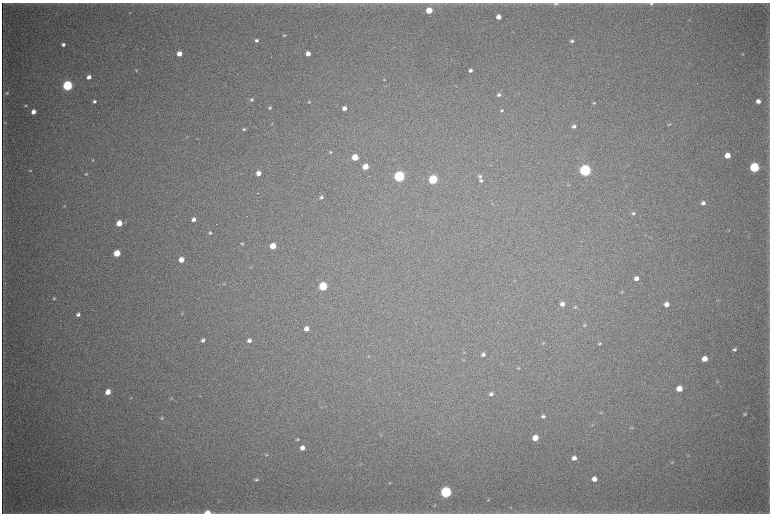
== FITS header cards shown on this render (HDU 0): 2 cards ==
NAXIS1  =                 1536 / length of data axis 1
NAXIS2  =                 1023 / length of data axis 2

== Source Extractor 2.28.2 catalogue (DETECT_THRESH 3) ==
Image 1536 x 1023 px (HDU 0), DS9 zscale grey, zoomed out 1/2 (1 PNG px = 2 x 2 image px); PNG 772 x 516 px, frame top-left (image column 1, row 1022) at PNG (2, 3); no overlay
Background 4070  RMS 36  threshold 108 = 3 sigma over >= 5 px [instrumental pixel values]
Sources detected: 123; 5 cannot appear on this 1/2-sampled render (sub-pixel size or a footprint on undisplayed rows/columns) and are not listed; the other 118 listed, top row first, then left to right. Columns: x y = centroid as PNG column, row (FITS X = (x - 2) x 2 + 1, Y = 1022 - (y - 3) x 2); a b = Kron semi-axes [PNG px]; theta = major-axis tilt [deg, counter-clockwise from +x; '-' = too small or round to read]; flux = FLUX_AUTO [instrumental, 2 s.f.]
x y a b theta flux
556 4 6 3 5 1.4e+04
651 4 5 3 - 1.2e+04
429 10 4 4 - 1.7e+05
130 13 3 3 - 4.7e+03
498 17 4 4 - 6.4e+04
689 20 3 2 - 3.9e+03
284 35 4 3 - 8.4e+03
256 40 4 4 - 2.0e+04
572 41 4 4 - 1.8e+04
63 44 4 3 - 2.3e+04
308 53 4 4 - 5.8e+04
179 54 4 4 - 8.0e+04
743 54 4 3 - 5.9e+03
136 70 4 3 - 7.3e+03
470 70 4 3 - 2.4e+04
89 77 4 3 - 4.3e+04
384 79 4 3 - 6.1e+03
68 86 5 4 - 1.2e+06
7 93 6 5 - 1.3e+04
499 95 4 4 - 2.0e+04
252 99 5 4 - 1.4e+04
94 101 4 3 - 1.7e+04
758 101 4 4 - 4.8e+04
309 102 4 3 - 8.6e+03
594 103 5 3 - 8.8e+03
25 106 3 3 - 7.9e+03
270 108 4 4 - 1.3e+04
344 108 4 4 - 3.7e+04
502 110 4 4 - 1.3e+04
33 112 4 3 - 5.6e+04
5 123 5 3 - 8.1e+03
272 124 4 2 - 4.3e+03
669 124 5 3 - 8.4e+03
574 126 5 4 - 2.6e+04
244 129 5 4 - 1.4e+04
197 138 4 2 - 4.0e+03
331 152 4 4 - 8.4e+03
727 155 4 4 - 1.0e+05
355 157 4 4 - 1.7e+05
93 160 4 3 - 6.1e+03
365 167 4 4 - 1.1e+05
754 167 5 5 - 1.0e+06
585 170 5 5 - 1.9e+06
30 171 4 3 - 7.6e+03
258 173 4 4 - 6.0e+04
86 174 4 3 - 8.8e+03
399 176 5 5 - 1.6e+06
480 176 6 5 - 1.9e+04
433 179 5 4 - 7.0e+05
481 180 5 4 - 1.6e+04
569 185 3 3 - 4.9e+03
258 193 2 1 - 4.1e+03
321 197 4 4 - 1.5e+04
703 203 5 4 - 3.0e+04
493 204 3 2 - 3.6e+03
64 206 4 3 - 6.5e+03
633 213 5 4 - 1.3e+04
193 219 4 4 - 3.6e+04
119 223 4 4 - 1.3e+05
729 230 3 3 - 4.2e+03
210 233 4 4 - 1.3e+04
651 237 3 3 - 4.5e+03
242 244 4 3 - 9.5e+03
273 246 4 4 - 1.3e+05
117 253 4 4 - 1.8e+05
181 260 4 4 - 8.5e+04
251 268 4 2 - 4.1e+03
636 278 5 4 - 3.9e+04
224 284 4 3 - 6.0e+03
323 286 5 5 - 5.0e+05
622 292 4 3 - 7.1e+03
54 298 5 4 - 1.1e+04
719 300 3 3 - 5.6e+03
562 304 5 4 - 4.0e+04
666 304 5 4 - 5.1e+04
575 307 5 4 - 9.2e+03
182 313 4 3 - 6.0e+03
78 314 5 4 - 2.4e+04
585 325 5 4 - 9.7e+03
306 329 4 4 - 5.5e+04
203 340 4 4 - 2.1e+04
249 340 4 4 - 2.9e+04
543 343 5 4 - 8.8e+03
599 343 5 4 - 1.1e+04
734 349 4 3 - 1.6e+04
464 352 3 3 - 4.6e+03
483 354 5 4 - 2.3e+04
369 356 4 3 - 5.5e+03
705 359 5 4 - 7.9e+04
464 360 4 4 - 6.6e+03
518 368 5 3 - 7.4e+03
718 381 4 2 - 4.9e+03
679 389 5 5 - 9.7e+04
108 392 4 4 - 6.9e+04
491 394 4 4 - 2.1e+04
131 398 4 3 - 5.1e+03
171 398 4 3 - 6.3e+03
601 413 5 2 - 5.9e+03
745 414 3 3 - 9.8e+03
543 416 4 3 - 1.8e+04
162 418 5 4 - 1.1e+04
592 425 4 3 - 5.9e+03
632 428 6 3 4 9.5e+03
381 435 4 2 - 4.4e+03
535 438 5 5 - 1.0e+05
297 439 5 3 - 9.7e+03
302 448 4 4 - 4.5e+04
267 455 5 3 - 8.1e+03
574 458 4 4 - 4.0e+04
672 462 6 4 42 1.1e+04
256 479 5 4 - 1.3e+04
594 479 5 4 - 5.1e+04
390 483 5 3 - 5.6e+03
446 492 5 5 - 1.5e+06
488 500 4 3 - 5.2e+03
435 505 4 3 - 5.6e+03
511 507 3 3 - 5.4e+03
207 512 7 4 -3 8.0e+04
At the frame edge (FLAGS 8, measured only in part): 3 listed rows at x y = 556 4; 651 4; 207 512
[5 sub-pixel or undisplayed-footprint detections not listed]